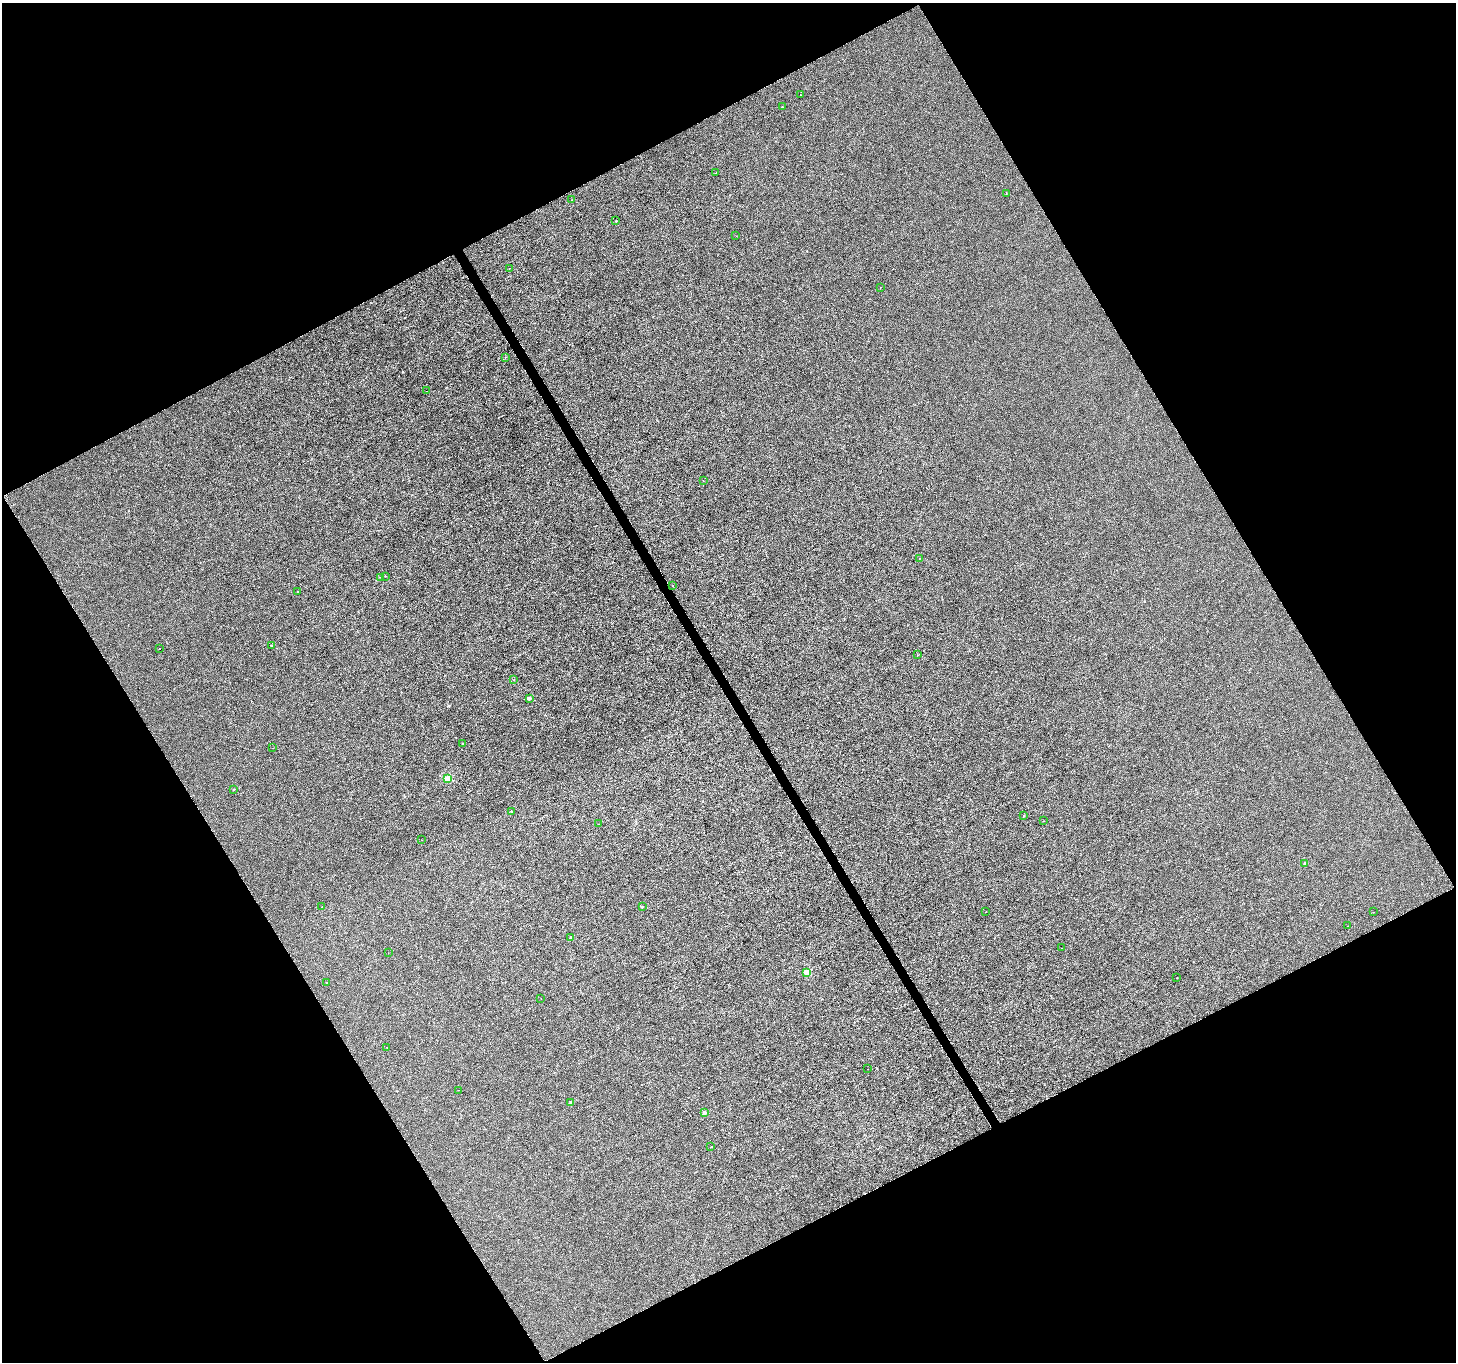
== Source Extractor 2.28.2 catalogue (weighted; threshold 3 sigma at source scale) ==
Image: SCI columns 8-5822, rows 173-5610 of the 5826 x 5721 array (HDU 1 of 3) = the unmasked area's bounding box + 8 px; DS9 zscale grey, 4 x 4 block average (1 PNG px = mean of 4 x 4 image px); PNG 1458 x 1364 px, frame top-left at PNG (2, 3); each listed source drawn as its Kron ellipse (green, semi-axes under 4 px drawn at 4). Shown black and unused: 47% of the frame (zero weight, under 4 of 8 exposures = <1% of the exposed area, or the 3 px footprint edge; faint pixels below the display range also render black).
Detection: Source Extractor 2.28.2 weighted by HDU 2 'WHT'. Background 8.77e-04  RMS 0.0013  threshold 0.00533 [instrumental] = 3 sigma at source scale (4.09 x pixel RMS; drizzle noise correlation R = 1.36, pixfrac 0.8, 0.0396/0.0396 arcsec/px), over >= 5 px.
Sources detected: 52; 1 cosmic-ray / hot-pixel residue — neither listed nor drawn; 1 coinciding with a brighter row at this scale — not listed separately; the other 50 listed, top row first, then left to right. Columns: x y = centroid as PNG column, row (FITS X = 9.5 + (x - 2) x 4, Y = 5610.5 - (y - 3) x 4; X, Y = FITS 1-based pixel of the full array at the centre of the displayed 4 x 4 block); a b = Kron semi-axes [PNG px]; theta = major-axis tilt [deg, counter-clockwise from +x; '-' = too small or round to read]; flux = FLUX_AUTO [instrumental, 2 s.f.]
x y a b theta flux
800 95 2 2 - 0.25
782 107 2 2 - 0.33
716 173 2 2 - 0.13
1006 194 2 2 - 0.35
571 200 2 2 - 0.17
616 221 2 2 - 0.61
736 236 2 2 - 0.12
509 268 2 2 - 0.2
881 287 2 2 - 0.17
506 357 2 2 - 0.12
426 391 2 2 - 0.15
703 481 2 2 - 0.13
919 559 2 2 - 0.21
385 576 2 2 - 0.18
381 577 2 2 - 0.24
673 585 2 2 - 0.14
297 592 2 2 - 0.42
271 645 2 2 - 1.5
159 648 2 2 - 0.24
917 655 2 2 - 0.28
514 680 2 2 - 0.23
529 698 2 2 - 3
462 744 2 2 - 0.76
273 748 2 2 - 0.23
447 778 2 2 - 24
234 789 2 2 - 0.86
511 811 2 2 - 0.4
1023 816 2 2 - 0.96
1044 821 2 2 - 0.11
598 824 2 2 - 0.099
422 840 2 2 - 0.13
1305 863 2 2 - 4.2
322 906 2 2 - 0.32
642 907 2 2 - 1
986 912 2 2 - 0.2
1373 912 2 2 - 0.16
1348 926 2 2 - 0.22
571 937 2 2 - 1.3
1062 948 2 2 - 0.13
388 953 2 2 - 0.11
807 972 2 2 - 22
1177 978 2 2 - 0.49
327 983 2 2 - 0.41
541 998 2 2 - 0.12
387 1047 2 2 - 0.12
867 1069 2 2 - 0.11
458 1090 2 2 - 0.083
571 1102 2 2 - 4.8
704 1113 2 2 - 8.2
711 1147 2 2 - 0.44
Diffuse or blended objects may show on this block-average render without a row.